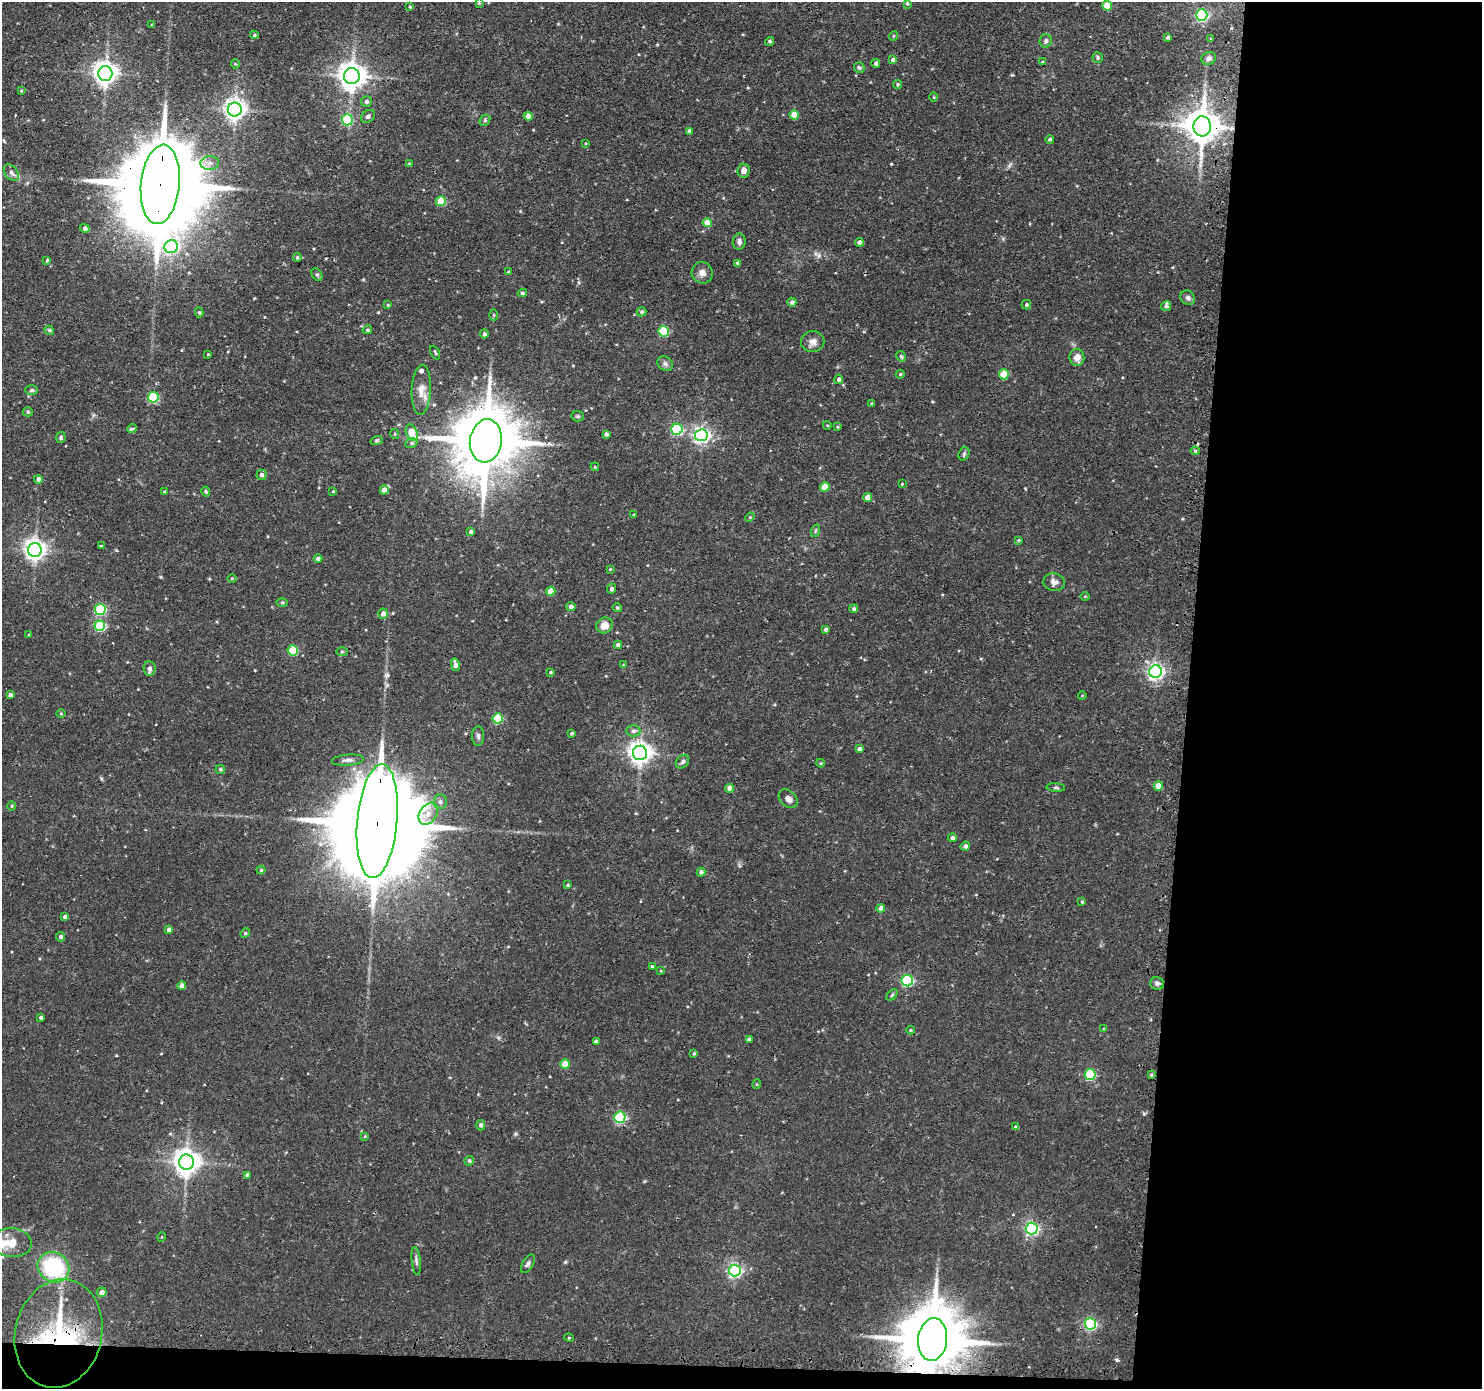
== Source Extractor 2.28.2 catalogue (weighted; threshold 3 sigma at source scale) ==
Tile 9 of 3 x 3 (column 3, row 3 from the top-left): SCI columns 2982-4461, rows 129-1515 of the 4481 x 4515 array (HDU 1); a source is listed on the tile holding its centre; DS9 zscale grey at full resolution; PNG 1484 x 1391 px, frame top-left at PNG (2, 2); each listed source drawn as its Kron ellipse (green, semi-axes under 4 px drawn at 4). Shown black and unused: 21% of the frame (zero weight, under 2 of 3 exposures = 3% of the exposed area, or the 3 px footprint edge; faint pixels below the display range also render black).
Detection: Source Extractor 2.28.2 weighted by HDU 2 'WHT'; one run over the whole footprint, this tile lists its part. Background 0.0897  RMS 0.0071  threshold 0.032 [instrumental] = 3 sigma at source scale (4.5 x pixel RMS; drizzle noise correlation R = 1.50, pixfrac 1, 0.05/0.05 arcsec/px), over >= 5 px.
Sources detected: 208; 3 cosmic-ray / hot-pixel residue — neither listed nor drawn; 2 inside a brighter listed object's ellipse — not listed separately; the other 203 listed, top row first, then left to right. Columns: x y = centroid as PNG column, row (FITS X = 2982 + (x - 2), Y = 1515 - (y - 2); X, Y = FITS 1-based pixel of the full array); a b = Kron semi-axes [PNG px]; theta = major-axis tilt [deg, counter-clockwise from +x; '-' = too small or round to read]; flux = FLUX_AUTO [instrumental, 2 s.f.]
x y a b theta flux
479 3 4 4 - 0.78
907 4 4 3 - 1.1
1107 6 5 5 - 16
410 7 4 3 - 0.72
1202 15 6 5 - 100
152 25 4 4 - 0.7
254 35 4 4 - 1
893 36 5 3 - 0.68
1168 37 4 3 - 1
1211 39 4 3 - 0.62
770 41 5 4 - 1.2
1046 41 6 6 - 2.2
1098 58 5 5 - 1.3
1209 58 7 6 - 2.9
893 60 4 4 - 2.5
1042 62 4 4 - 0.65
876 63 4 4 - 2.1
235 64 4 4 - 0.71
859 68 5 5 - 1.4
105 73 7 7 - 590
352 76 8 8 - 840
898 84 4 4 - 1
21 91 3 3 - 0.71
934 97 5 3 - 0.67
366 102 5 5 - 1.8
235 110 7 7 - 470
794 115 4 4 - 8.9
368 116 7 5 37 1.9
528 116 4 4 - 5.9
347 120 5 5 - 51
485 120 6 4 48 1.1
1202 126 10 9 - 1600
689 131 4 4 - 2
1050 139 4 4 - 1.2
585 143 4 2 - 0.54
210 163 9 7 2 3.6
409 164 4 3 - 0.74
743 171 7 6 - 4
11 173 9 6 -52 3
160 184 40 19 84 15000
441 201 5 5 - 22
707 223 4 4 - 9.2
85 228 5 4 - 2.1
739 242 8 6 83 2.4
859 242 4 4 - 3.1
171 247 7 6 - 110
297 257 4 4 - 1.2
47 260 4 4 - 0.82
738 263 4 4 - 1.9
508 272 4 3 - 0.6
702 273 11 10 - 4.3
317 274 7 5 -62 1.4
522 293 4 3 - 1.2
1188 298 8 6 -45 2.2
792 302 4 4 - 2.1
388 305 3 3 - 0.73
1026 305 5 4 - 0.96
1166 306 5 5 - 1.7
199 312 5 4 - 1.1
641 312 5 4 - 1.4
494 315 6 4 89 0.76
49 330 5 4 - 1.3
367 330 5 4 - 1.1
663 331 5 5 - 40
484 334 4 4 - 2
813 342 11 10 - 4.5
435 352 7 3 -64 0.83
208 354 3 3 - 0.69
901 356 5 4 - 1.1
1077 357 8 7 - 6.2
665 364 8 6 -40 2.3
900 374 4 4 - 0.96
1004 374 5 5 - 24
839 379 5 4 - 1.9
31 390 6 4 1 1.2
421 390 25 9 87 8.2
153 397 5 5 - 51
872 403 3 3 - 0.75
28 412 5 4 - 1.1
578 416 6 5 - 1.1
827 425 4 3 - 0.66
837 427 3 3 - 0.64
132 429 5 3 - 1.8
677 429 5 5 - 70
412 432 8 5 -68 16
395 434 5 4 - 0.77
606 434 4 3 - 1.8
701 435 6 6 - 240
61 438 5 4 - 1.2
377 440 6 4 18 1
486 441 22 16 82 6200
411 443 6 5 - 1.2
1195 451 4 4 - 0.92
964 454 7 5 70 1.4
595 467 4 3 - 0.68
261 475 5 5 - 2.3
38 479 4 4 - 2.5
902 484 4 3 - 0.56
825 487 5 4 - 13
384 490 4 4 - 5.5
333 491 3 3 - 0.61
165 492 3 3 - 1.4
206 492 5 4 - 1.1
868 498 4 4 - 7.3
634 514 4 4 - 0.8
750 517 5 4 - 0.69
815 531 6 4 71 1.1
471 532 4 4 - 2
1019 540 4 3 - 0.76
101 545 3 3 - 1
35 550 7 7 - 460
318 558 4 4 - 2.1
610 569 3 3 - 0.66
232 578 5 3 - 0.61
1054 582 10 8 -9 4.2
612 589 5 4 - 2.3
551 591 4 4 - 11
1085 596 4 3 - 0.62
282 602 5 3 - 0.86
571 607 4 4 - 3.1
617 608 5 4 - 1
100 609 5 5 - 54
854 609 4 4 - 1.4
383 614 5 5 - 3.8
604 625 8 7 - 7.2
100 626 5 5 - 49
825 629 4 4 - 1.3
29 635 3 3 - 0.71
618 645 4 4 - 2.7
293 651 5 5 - 32
342 652 6 4 1 0.96
455 665 6 4 -76 3.8
624 665 4 3 - 0.83
149 668 7 6 - 2.8
550 672 4 3 - 0.84
1156 672 6 6 - 260
10 695 4 4 - 2.3
1082 696 4 3 - 0.44
61 714 4 3 - 0.64
498 718 5 5 - 34
633 731 7 5 -1 2
572 733 4 3 - 1.1
478 736 10 6 -89 2.1
859 749 4 4 - 2.4
640 753 7 7 - 550
348 760 16 5 4 3.2
682 762 7 6 - 2
821 763 4 3 - 0.71
220 769 4 4 - 1.1
1158 786 4 4 - 10
730 788 4 4 - 4.7
1056 788 9 4 -5 1.3
788 799 11 7 -44 3.4
440 802 7 6 - 2.5
11 806 4 3 - 0.74
428 814 12 8 56 6.2
377 821 57 20 85 23000
952 838 4 4 - 2.1
965 846 5 4 - 2.2
261 870 4 4 - 1
701 872 4 4 - 2
568 885 3 3 - 0.7
1082 902 4 3 - 0.73
881 908 4 4 - 4.1
65 917 4 3 - 2.1
169 930 4 4 - 3.4
245 933 5 4 - 0.82
61 937 5 4 - 1.7
652 966 3 3 - 0.82
661 971 4 3 - 0.58
907 981 5 5 - 86
1157 983 7 6 - 2.1
182 986 4 4 - 4
892 995 7 4 45 1.1
41 1018 3 3 - 1.4
1104 1029 4 3 - 0.5
910 1030 4 3 - 0.76
749 1040 4 3 - 1.8
596 1041 4 3 - 2.5
694 1053 4 3 - 0.89
565 1064 5 4 - 14
1090 1074 5 5 - 55
1151 1075 4 3 - 0.9
757 1084 5 3 - 0.66
620 1117 5 5 - 78
481 1125 5 4 - 2
1015 1127 3 3 - 1.1
365 1136 4 3 - 0.6
469 1161 5 4 - 1.4
186 1162 7 7 - 730
247 1175 4 4 - 2.4
1032 1229 6 6 - 150
162 1237 5 3 - 0.55
12 1243 20 14 -4 11
416 1261 14 4 -84 2.1
528 1264 10 5 58 1.9
53 1267 16 14 -36 61
735 1270 6 6 - 160
102 1292 5 5 - 3.6
1090 1324 5 5 - 100
58 1334 55 43 77 100
569 1338 5 3 - 0.62
933 1339 21 14 83 6500
Overlapping masked pixels (flux is a lower limit): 6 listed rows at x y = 1202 126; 160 184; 486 441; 377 821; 58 1334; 933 1339